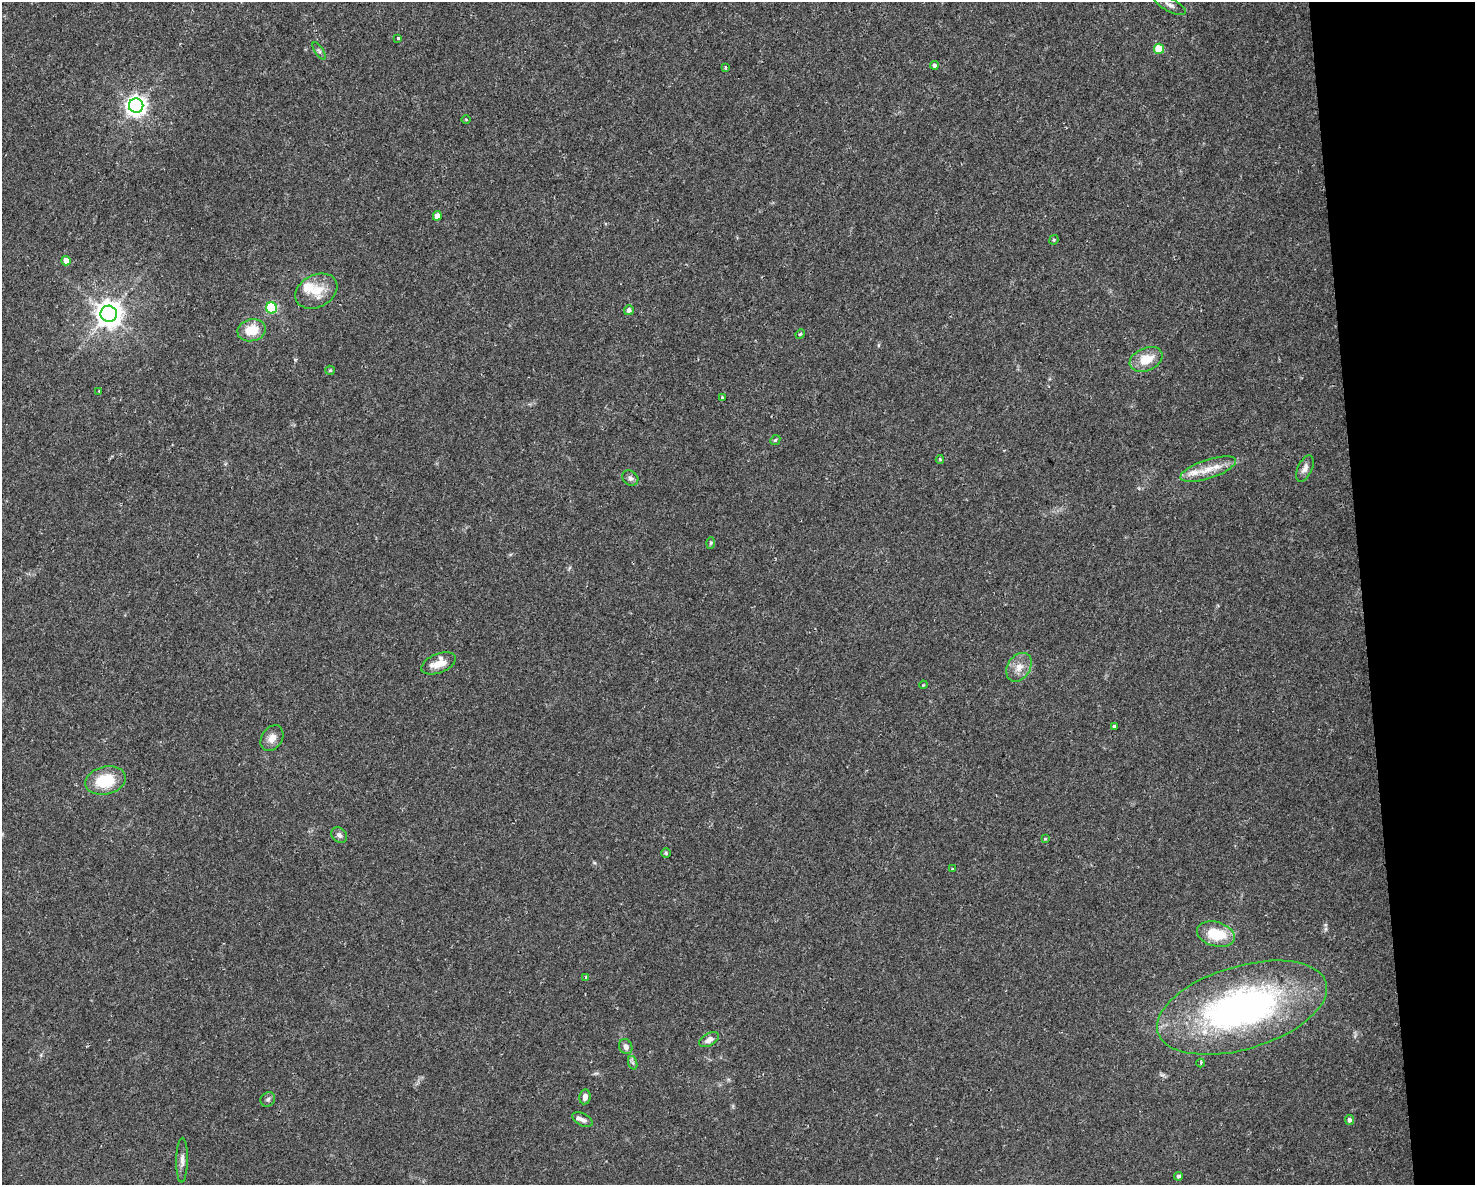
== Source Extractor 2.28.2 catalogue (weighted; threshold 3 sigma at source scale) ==
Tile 9 of 3 x 4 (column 3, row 3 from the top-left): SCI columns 3007-4479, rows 1185-2367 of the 4496 x 4734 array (HDU 1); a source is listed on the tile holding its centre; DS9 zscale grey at full resolution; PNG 1477 x 1187 px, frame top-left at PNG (2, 2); each listed source drawn as its Kron ellipse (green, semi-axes under 4 px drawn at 4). Shown black and unused: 8% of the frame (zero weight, under 2 of 3 exposures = <1% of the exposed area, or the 3 px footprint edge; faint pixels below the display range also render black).
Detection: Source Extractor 2.28.2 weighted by HDU 2 'WHT'; one run over the whole footprint, this tile lists its part. Background 0.0143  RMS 0.0026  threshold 0.0117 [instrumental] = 3 sigma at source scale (4.5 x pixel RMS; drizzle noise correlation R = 1.50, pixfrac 1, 0.0396/0.0396 arcsec/px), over >= 5 px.
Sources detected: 53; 3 inside a brighter listed object's ellipse — not listed separately; the other 50 listed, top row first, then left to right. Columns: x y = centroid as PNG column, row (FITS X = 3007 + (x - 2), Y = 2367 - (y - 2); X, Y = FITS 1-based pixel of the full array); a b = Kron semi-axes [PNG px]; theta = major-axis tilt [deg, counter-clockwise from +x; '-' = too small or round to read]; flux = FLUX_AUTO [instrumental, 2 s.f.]
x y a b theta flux
1170 5 18 6 -28 1.5
398 38 3 3 - 0.58
1159 49 5 5 - 6.8
319 51 10 4 -56 0.55
934 65 4 4 - 0.62
725 67 4 3 - 0.48
136 106 7 7 - 150
466 119 5 3 - 0.22
437 216 5 4 - 2
1054 240 5 4 - 0.33
66 261 5 4 - 2.5
316 291 22 16 28 5.4
272 308 5 5 - 20
629 310 5 5 - 0.81
109 314 8 8 - 300
252 330 14 11 11 5.7
800 334 5 4 - 0.33
1146 359 17 11 23 5.2
330 370 5 4 - 0.3
99 391 3 2 - 0.31
722 397 3 3 - 0.37
775 440 5 4 - 0.35
940 459 4 3 - 0.31
1305 468 14 7 66 1.5
1208 469 29 9 18 4.6
630 478 8 7 - 0.85
711 543 6 4 88 0.36
439 663 18 9 22 4
1019 667 15 11 55 2.8
923 685 4 3 - 0.21
1114 726 3 3 - 1.6
272 738 14 10 56 2.2
106 781 20 14 13 10
339 835 8 7 - 0.87
1045 839 4 4 - 0.25
666 853 5 4 - 0.36
953 869 3 3 - 1.9
1216 934 19 12 -16 9
586 977 4 4 - 0.35
1242 1008 88 41 17 97
709 1040 11 6 29 1.5
626 1047 8 6 -65 1.3
633 1063 7 4 -71 0.51
1201 1063 4 4 - 0.38
585 1097 7 5 81 1.2
268 1099 8 6 44 0.72
582 1120 11 6 -27 1
1349 1120 5 4 - 0.84
182 1160 22 6 89 1.5
1178 1176 4 4 - 0.55
Overlapping masked pixels (flux is a lower limit): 1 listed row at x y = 1242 1008
Isophote crosses this tile's border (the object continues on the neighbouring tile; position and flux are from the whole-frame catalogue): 1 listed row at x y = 1170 5